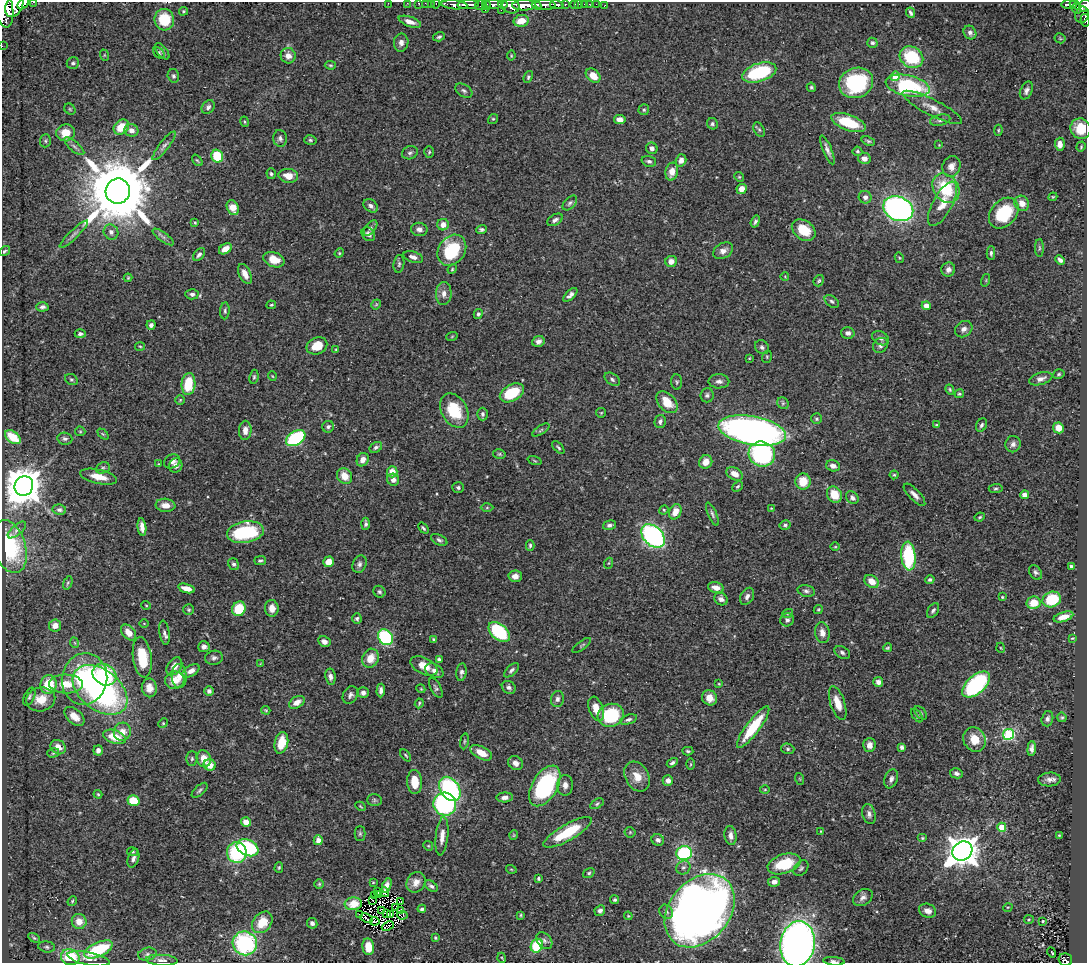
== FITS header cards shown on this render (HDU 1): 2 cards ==
NAXIS1  =                 1085
NAXIS2  =                  961

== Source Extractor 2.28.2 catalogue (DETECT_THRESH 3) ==
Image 1085 x 961 px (HDU 1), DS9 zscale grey, 1 PNG px = 1 image px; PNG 1089 x 965 px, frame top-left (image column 1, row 961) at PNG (2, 2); each listed source drawn as its Kron ellipse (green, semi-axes under 4 px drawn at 4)
Background 0.429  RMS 0.021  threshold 0.0621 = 3 sigma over >= 5 px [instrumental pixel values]
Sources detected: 478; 3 with non-positive FLUX_AUTO (blend fragments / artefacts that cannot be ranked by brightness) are neither listed nor drawn; the other 475 listed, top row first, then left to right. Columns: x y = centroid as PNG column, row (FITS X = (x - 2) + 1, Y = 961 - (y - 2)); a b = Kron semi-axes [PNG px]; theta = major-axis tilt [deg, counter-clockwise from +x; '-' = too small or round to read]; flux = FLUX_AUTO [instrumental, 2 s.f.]
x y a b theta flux
34 2 3 2 - 22
23 3 7 4 47 370
388 3 2 2 - 4.2
407 3 2 2 - 7.1
419 3 3 3 - 14
425 3 2 2 - 4.8
431 3 3 2 - 7.7
436 4 5 3 - 18
503 4 5 3 - 130
565 4 3 3 - 45
574 4 4 3 - 37
579 4 2 2 - 3.4
584 4 2 2 - 4.5
589 4 2 2 - 4.3
596 4 2 2 - 4.3
1069 4 8 3 0 140
14 5 13 8 65 1300
454 5 13 4 -5 480
468 5 11 4 2 600
481 5 6 5 - 120
487 5 5 3 - 52
493 5 9 4 3 230
524 5 12 5 0 990
536 5 5 3 - 280
545 5 10 5 -3 560
557 5 7 4 -10 170
605 5 3 2 - 3.5
1075 5 6 3 -26 65
511 6 9 7 -16 460
1085 6 6 6 - 250
4 9 19 9 -81 1900
485 9 3 3 - 56
1077 9 5 3 - 50
501 10 2 2 - 11
183 11 5 4 - 1.8
911 13 5 3 - 3.3
1082 15 8 6 79 200
164 20 10 10 - 51
1085 20 6 3 -77 29
521 21 7 6 - 21
410 22 12 5 -19 9.3
970 33 7 6 - 4.8
439 37 6 4 18 2.9
1060 38 5 5 - 1.7
401 43 9 7 81 6.7
872 43 5 5 - 2.9
2 46 2 2 - 4.5
162 51 9 5 -51 3.8
159 53 7 4 -44 1.7
104 55 6 3 -71 1.4
288 56 8 7 - 11
511 56 5 3 - 1.3
911 57 12 10 -33 69
73 63 6 5 - 3.2
330 65 5 4 - 1.8
759 72 18 9 17 95
173 76 7 5 -74 3.3
593 76 8 6 -42 15
895 76 5 4 - 38
528 77 6 4 68 2.3
856 83 17 15 22 110
908 86 22 10 -12 150
811 87 5 4 - 2.4
1026 90 9 6 65 5.4
464 91 9 6 -33 3.9
208 107 7 6 - 4
932 107 33 8 -27 18
70 109 6 5 - 2.1
644 110 5 5 - 2.4
493 119 5 4 - 1.9
620 120 6 4 -9 8.3
940 120 10 5 12 4.2
245 122 5 3 - 1.6
848 122 18 7 -20 58
712 124 6 5 - 3.2
121 127 9 6 42 32
1081 129 10 10 - 31
131 130 7 6 - 9.8
759 130 7 5 -62 2.6
998 130 5 4 - 1.7
66 133 9 8 - 20
280 138 8 7 - 4.2
310 140 6 4 -16 2.4
45 141 6 5 - 2.4
868 141 7 4 -20 2.5
1060 144 6 5 - 9.9
939 145 3 3 - 0.98
74 146 12 4 -40 4.7
164 146 18 5 52 6.1
1081 147 5 4 - 1.4
652 148 6 5 - 7
827 150 15 4 -68 6.3
857 151 5 5 - 2.3
429 152 5 4 - 2.1
410 153 8 6 21 3.9
217 156 6 5 - 58
864 158 6 5 - 8.7
197 160 6 3 -49 1.6
681 160 6 5 - 7.7
649 161 7 5 -16 3.7
951 166 10 9 - 9.4
672 172 9 6 79 12
271 174 5 4 - 3.1
288 176 10 7 -6 18
739 177 5 4 - 1.7
946 188 16 12 -55 66
742 189 5 5 - 14
118 191 12 12 - 18000
865 197 6 6 - 5.4
1053 197 4 4 - 1.5
570 203 9 5 47 3.5
1022 203 8 7 - 14
943 204 25 9 61 23
371 206 8 6 -40 5.4
233 208 8 5 -65 20
898 209 15 12 -23 480
1004 213 17 12 48 71
555 220 8 5 30 4.7
755 222 6 4 70 3.1
195 223 4 3 - 1.4
443 225 6 5 - 9.1
371 228 9 5 51 3.3
419 229 8 6 -9 5.8
481 230 5 4 - 3.1
804 230 13 9 -37 35
111 232 8 7 - 6.7
74 234 19 4 44 6.4
368 234 7 6 - 5.1
163 237 12 4 -36 4.7
1039 248 9 4 -90 2.5
225 249 7 4 33 13
452 250 16 13 54 91
4 251 6 4 35 2.3
723 251 10 7 29 7.9
339 253 5 4 - 1.7
991 253 7 4 90 2.9
199 254 7 5 49 4.1
413 257 10 5 -18 6.5
899 258 5 4 - 1.5
274 260 11 7 -21 24
1060 260 5 4 - 5.2
671 261 6 5 - 11
399 264 9 5 82 3.1
452 269 5 4 - 1.7
948 269 7 7 - 6.3
245 274 11 6 -65 12
785 277 4 3 - 1
128 278 4 4 - 1.4
986 280 6 4 73 1.6
819 281 6 5 - 2.2
192 294 6 5 - 4.1
444 294 11 8 88 8.3
570 295 9 4 44 5.8
832 301 8 5 -39 3.1
376 304 5 4 - 1.8
271 305 5 3 - 1.7
926 306 4 4 - 12
42 307 6 4 2 3.9
225 311 8 5 86 3.1
478 314 5 4 - 2.7
151 325 4 4 - 4.5
964 329 9 7 37 7.2
848 333 7 5 -14 5.1
80 334 5 4 - 3.4
452 336 6 3 20 1.4
881 338 9 6 -31 5.5
538 341 6 5 - 5.4
881 345 8 6 46 4.4
140 346 5 3 - 1.4
317 346 10 8 23 24
762 347 7 6 - 3.8
336 349 4 2 - 1.2
767 357 6 5 - 2
749 358 4 3 - 1.1
1059 374 6 4 17 2.3
272 376 5 3 - 1.1
254 377 7 4 82 2.5
71 379 6 5 - 2.4
612 379 8 5 -36 3.6
1041 379 12 6 16 6.8
719 381 10 7 1 6.2
677 382 8 5 -84 2.5
188 384 11 7 85 53
950 390 5 4 - 2
512 393 13 8 28 58
959 394 5 4 - 2.3
707 395 7 6 - 3.8
180 400 5 5 - 1.7
667 402 13 8 -47 27
783 403 6 5 - 2.5
454 410 18 12 -61 58
601 413 5 4 - 1.5
483 414 6 5 - 3.7
817 419 5 5 - 2.8
660 421 6 5 - 4.5
936 425 4 3 - 1.8
981 425 7 5 63 3.2
328 427 6 6 - 3.1
1058 428 5 5 - 16
245 430 9 6 86 9.7
541 430 10 4 34 2.7
752 430 34 14 -10 780
80 431 5 5 - 1.7
103 434 6 4 -44 1.7
13 437 9 5 -38 33
296 438 10 7 32 140
65 439 7 6 - 3.5
1013 444 8 7 - 5.5
376 447 7 4 32 3.7
558 447 8 3 -48 2.3
499 454 6 5 - 2.2
762 454 13 12 - 220
363 460 7 5 61 10
172 461 8 6 31 6.6
535 461 7 3 -19 1.6
706 462 7 6 - 14
159 464 4 4 - 1.2
176 465 7 6 - 5.5
833 466 7 5 -16 7.1
103 468 7 5 21 3.4
392 472 5 5 - 18
735 474 9 6 -30 10
894 475 4 4 - 1.7
345 476 8 7 - 19
99 477 19 7 -13 21
393 480 6 6 - 8
803 481 8 7 - 26
24 486 10 9 - 3800
738 486 6 4 43 2.4
458 488 6 5 - 2.7
996 488 7 4 5 2.4
834 494 8 7 - 27
914 495 14 5 -46 7.3
1024 495 4 4 - 11
852 498 7 5 -43 5
165 505 10 6 -5 13
487 508 6 4 1 1.9
771 508 3 3 - 1
59 510 7 5 -10 3.7
664 510 5 4 - 1.6
675 512 8 6 66 15
712 514 12 4 -66 3.8
980 517 5 3 - 1.7
366 524 6 3 87 3.2
609 525 7 4 15 3.4
785 525 5 5 - 3
142 527 9 4 -82 8.7
423 528 6 3 -50 2.3
17 530 11 5 41 3.4
245 532 18 10 9 110
653 536 13 9 -44 320
439 540 9 5 -28 3.6
530 545 5 4 - 2.5
9 546 27 16 -73 86
835 547 4 3 - 1.2
908 556 14 7 -85 110
260 561 6 4 1 2.6
328 562 5 5 - 16
609 563 5 3 - 1.4
234 564 6 5 - 3
359 564 9 6 68 4.6
1071 566 3 3 - 2.1
1035 572 8 5 -55 3.6
515 576 6 6 - 8.8
930 580 5 4 - 3.1
872 581 8 6 -36 16
68 583 7 4 69 2.1
186 588 8 4 -16 13
716 588 8 5 -15 11
806 591 8 5 -14 3.9
379 592 6 5 - 2.9
747 596 9 6 61 5.8
1002 597 3 3 - 1.3
721 599 7 6 - 6.4
1052 599 9 7 21 69
1034 603 7 6 - 22
146 605 5 3 - 1.2
272 608 8 6 -87 11
239 609 7 6 - 47
818 609 5 4 - 1.8
189 610 5 5 - 2.2
933 611 8 5 57 3.1
788 613 5 3 - 1.4
1063 617 10 5 18 13
357 619 5 4 - 3
787 620 7 6 - 4.5
144 623 5 3 - 1.1
55 625 6 6 - 12
129 632 9 6 -47 15
499 632 12 7 -41 99
164 633 12 5 -80 4.9
822 633 10 7 -79 9.9
385 637 8 7 - 120
1072 638 4 3 - 1.4
434 640 4 3 - 3.6
324 641 6 5 - 7.6
75 643 5 3 - 1.3
582 645 11 3 37 2.1
204 647 6 5 - 5.8
887 648 4 3 - 2.1
1001 648 5 3 - 1.1
842 652 8 5 -29 3.9
142 657 20 9 -82 43
214 658 9 7 9 4.9
370 658 10 8 66 19
439 659 4 3 - 3.2
260 664 4 3 - 1.1
174 666 10 6 55 11
424 666 14 8 -27 18
512 670 9 5 42 4
191 671 9 5 30 9.1
434 671 10 6 -29 7.2
461 672 9 5 82 4.1
104 675 12 10 -33 90
179 676 12 7 -89 11
330 677 8 5 -81 5.5
85 679 26 22 79 140
175 680 10 8 7 17
878 682 5 5 - 6
66 684 17 9 -2 24
719 684 4 3 - 1.1
976 684 16 9 42 150
49 685 9 8 - 44
509 687 7 6 - 4.9
149 688 9 7 -82 12
436 688 11 5 -62 3.5
421 689 4 3 - 1.2
100 690 31 20 -39 350
381 690 7 4 86 5.5
209 691 5 4 - 4.5
363 693 5 5 - 4.7
350 695 9 7 60 4.6
29 697 9 5 65 3
710 698 8 7 - 14
41 699 15 12 13 23
557 699 8 6 77 4.6
297 702 8 5 33 11
419 703 5 3 - 1.8
838 703 18 7 -72 21
596 709 12 7 -71 17
266 710 4 3 - 1.5
921 713 8 5 -50 2.6
611 715 13 11 18 86
917 715 8 4 -52 2.5
74 716 12 7 -42 15
1062 717 5 4 - 2.1
628 719 9 4 19 3.4
1047 719 8 5 75 4.1
163 723 5 4 - 1.7
753 727 25 6 53 68
122 732 9 8 - 13
1009 734 5 5 - 140
114 737 12 6 -17 29
974 739 13 11 -64 24
464 741 8 4 82 2.2
281 743 11 6 77 30
869 745 7 6 - 8.3
58 747 8 6 -38 11
902 747 4 3 - 4
1032 748 7 4 86 5.6
788 749 7 5 -15 3
98 750 5 4 - 5.5
688 751 5 3 - 2.2
53 753 6 4 16 2
481 753 12 6 -28 19
406 755 7 3 -50 1.9
192 759 7 5 88 3
204 759 8 7 - 19
516 763 8 6 -40 8.1
672 763 6 4 32 3.3
691 764 6 4 89 1.6
210 765 6 5 - 19
956 773 6 5 - 3.9
637 777 16 11 -60 19
800 779 6 3 -71 1.6
891 779 10 6 69 5.2
1049 779 11 7 3 7.1
668 781 5 5 - 6.4
415 782 12 7 -87 23
565 785 10 8 -89 8
545 786 22 12 59 150
450 789 13 9 -55 180
765 789 5 3 - 1.5
200 790 10 5 43 3.2
98 794 4 3 - 1.6
505 797 8 5 3 5.6
374 800 7 6 - 2.9
133 801 6 5 - 42
445 804 11 11 - 210
597 804 7 4 32 2.4
360 806 5 3 - 1.3
869 814 10 6 -74 5.8
246 822 5 4 - 16
1002 827 4 4 - 33
820 831 3 2 - 0.95
568 832 27 8 30 62
630 832 5 5 - 1.8
360 834 7 5 90 2.7
514 835 5 4 - 1.4
1059 835 3 2 - 1.2
442 836 19 6 84 13
731 836 9 6 -82 6.8
922 838 5 4 - 1.9
318 840 5 4 - 10
658 840 6 5 - 4.8
428 846 5 4 - 1.6
247 848 11 8 -24 120
962 851 10 9 - 2300
133 852 5 4 - 2.1
237 852 10 10 - 100
684 853 8 7 - 130
133 858 9 5 72 5.2
784 864 17 9 17 57
279 867 5 4 - 1.9
683 868 7 6 - 4
801 868 9 6 51 3.6
511 869 5 3 - 1.3
589 873 6 4 33 2.3
538 879 4 3 - 2.1
373 882 3 3 - 1.2
416 882 11 9 58 11
774 882 6 5 - 6.3
319 884 5 5 - 1.9
387 885 8 4 70 6.8
431 886 7 4 -37 3.9
378 891 3 2 - 4.3
384 892 5 4 - 6
379 894 3 2 - 1.5
375 896 2 2 - 1.2
863 897 10 7 33 6.9
373 900 2 2 - 1.3
615 900 4 4 - 2.2
72 901 5 4 - 1.8
401 901 4 2 - 0.76
353 904 9 6 5 17
1008 907 5 3 - 1.1
395 908 4 2 - 1.1
422 909 4 3 - 2.6
381 910 2 2 - 1
400 911 4 2 - 1.4
600 911 5 5 - 4.7
700 911 41 30 50 1500
928 911 9 7 -20 9.5
666 912 7 6 - 4.1
386 913 3 2 - 1.6
359 914 4 2 - 2.4
391 915 3 2 - 0.38
402 915 5 3 - 3.7
521 915 3 3 - 1.5
628 916 4 3 - 1.2
367 918 6 2 -25 0.31
1029 919 5 4 - 1.8
79 921 7 7 - 17
375 921 4 2 - 0.77
1043 921 3 3 - 1.2
262 922 12 9 51 33
312 923 5 5 - 4
388 926 6 2 23 1.1
34 938 6 3 -33 2.1
435 938 3 3 - 2.3
544 941 9 7 -49 4.7
245 943 12 12 - 180
797 944 23 17 82 880
537 946 7 6 - 67
47 947 8 5 -8 3.3
368 947 8 6 -82 27
98 949 15 7 25 87
1052 952 5 3 - 5.8
147 954 9 6 11 4.6
70 957 9 8 - 54
502 958 5 3 - 1.3
89 959 21 6 -12 8.5
162 960 16 5 -3 6.8
1065 960 7 6 - 110
834 961 11 4 -5 3.4
At the frame edge (FLAGS 8, measured only in part): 18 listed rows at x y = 34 2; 23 3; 388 3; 407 3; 419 3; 425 3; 431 3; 436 4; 14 5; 454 5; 1085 6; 4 9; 1085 20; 2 46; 1081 129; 797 944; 1065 960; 834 961
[3 non-positive-flux detections neither listed nor drawn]